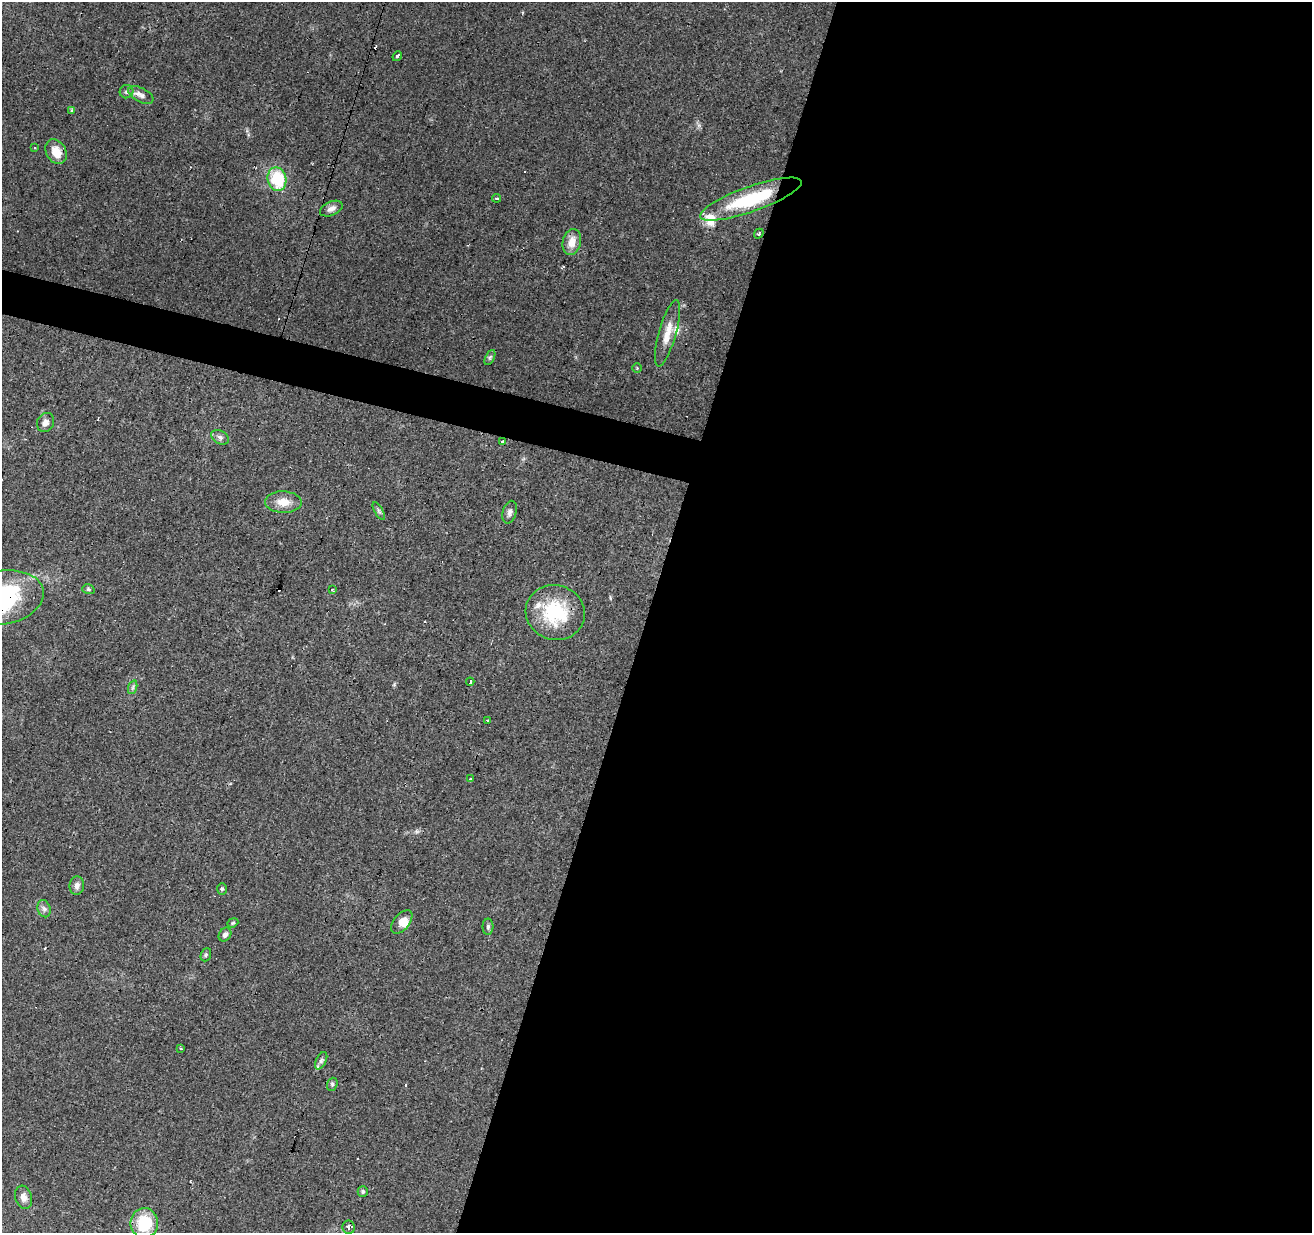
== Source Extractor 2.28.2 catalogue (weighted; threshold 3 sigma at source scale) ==
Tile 12 of 4 x 4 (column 4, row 3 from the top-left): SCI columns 3931-5240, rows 1447-2677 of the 5245 x 5417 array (HDU 1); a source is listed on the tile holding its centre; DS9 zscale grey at full resolution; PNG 1314 x 1235 px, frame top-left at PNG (2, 2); each listed source drawn as its Kron ellipse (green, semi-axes under 4 px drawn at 4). Shown black and unused: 53% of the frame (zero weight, under 3 of 4 exposures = <1% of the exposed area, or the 3 px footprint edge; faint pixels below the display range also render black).
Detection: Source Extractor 2.28.2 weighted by HDU 2 'WHT'; one run over the whole footprint, this tile lists its part. Background 0.0451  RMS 0.0046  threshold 0.0206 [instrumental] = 3 sigma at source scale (4.5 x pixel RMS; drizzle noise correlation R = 1.50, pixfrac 1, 0.0396/0.0396 arcsec/px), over >= 5 px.
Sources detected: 55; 7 cosmic-ray / hot-pixel residue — neither listed nor drawn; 4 inside a brighter listed object's ellipse — not listed separately; the other 44 listed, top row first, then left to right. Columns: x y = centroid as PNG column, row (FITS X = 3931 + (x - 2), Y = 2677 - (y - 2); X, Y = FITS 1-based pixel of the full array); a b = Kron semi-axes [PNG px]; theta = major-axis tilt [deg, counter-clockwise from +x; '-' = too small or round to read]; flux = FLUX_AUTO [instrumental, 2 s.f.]
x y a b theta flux
397 56 5 3 - 1.5
126 92 7 6 - 1.1
141 95 13 7 -27 2.3
72 110 3 3 - 0.8
35 148 2 2 - 0.35
56 152 13 10 -59 6.8
277 179 12 9 -79 22
497 198 4 3 - 0.73
751 199 54 12 19 35
331 209 12 6 24 2.2
759 234 5 3 - 0.55
572 242 13 9 76 5.5
667 333 34 8 74 7.3
490 357 8 4 63 0.8
637 368 4 4 - 0.46
45 422 10 8 62 2.3
220 437 9 6 -29 1.6
503 442 4 3 - 6.1
283 502 18 10 -2 6.1
379 511 10 4 -60 0.93
510 512 11 7 73 1.7
88 589 6 4 -17 0.68
332 590 3 3 - 1.1
2 598 42 27 10 82
555 613 30 27 -17 28
470 682 4 3 - 2.1
133 687 7 4 72 0.93
487 720 2 2 - 0.52
470 779 3 3 - 1.4
77 886 9 7 84 2
222 889 6 5 - 0.69
44 909 9 6 -73 1.6
402 922 14 7 50 3.9
233 923 6 4 22 0.6
488 927 8 5 89 0.96
225 935 7 5 55 1.5
206 955 7 5 69 0.78
181 1048 3 2 - 0.94
321 1061 9 5 63 1.3
332 1084 7 5 71 0.92
363 1192 5 5 - 0.99
23 1197 12 8 -74 2.9
144 1223 15 14 - 19
349 1227 7 6 - 2.2
Overlapping masked pixels (flux is a lower limit): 2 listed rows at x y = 503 442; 2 598
Isophote crosses this tile's border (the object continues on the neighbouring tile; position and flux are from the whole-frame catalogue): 1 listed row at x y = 2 598